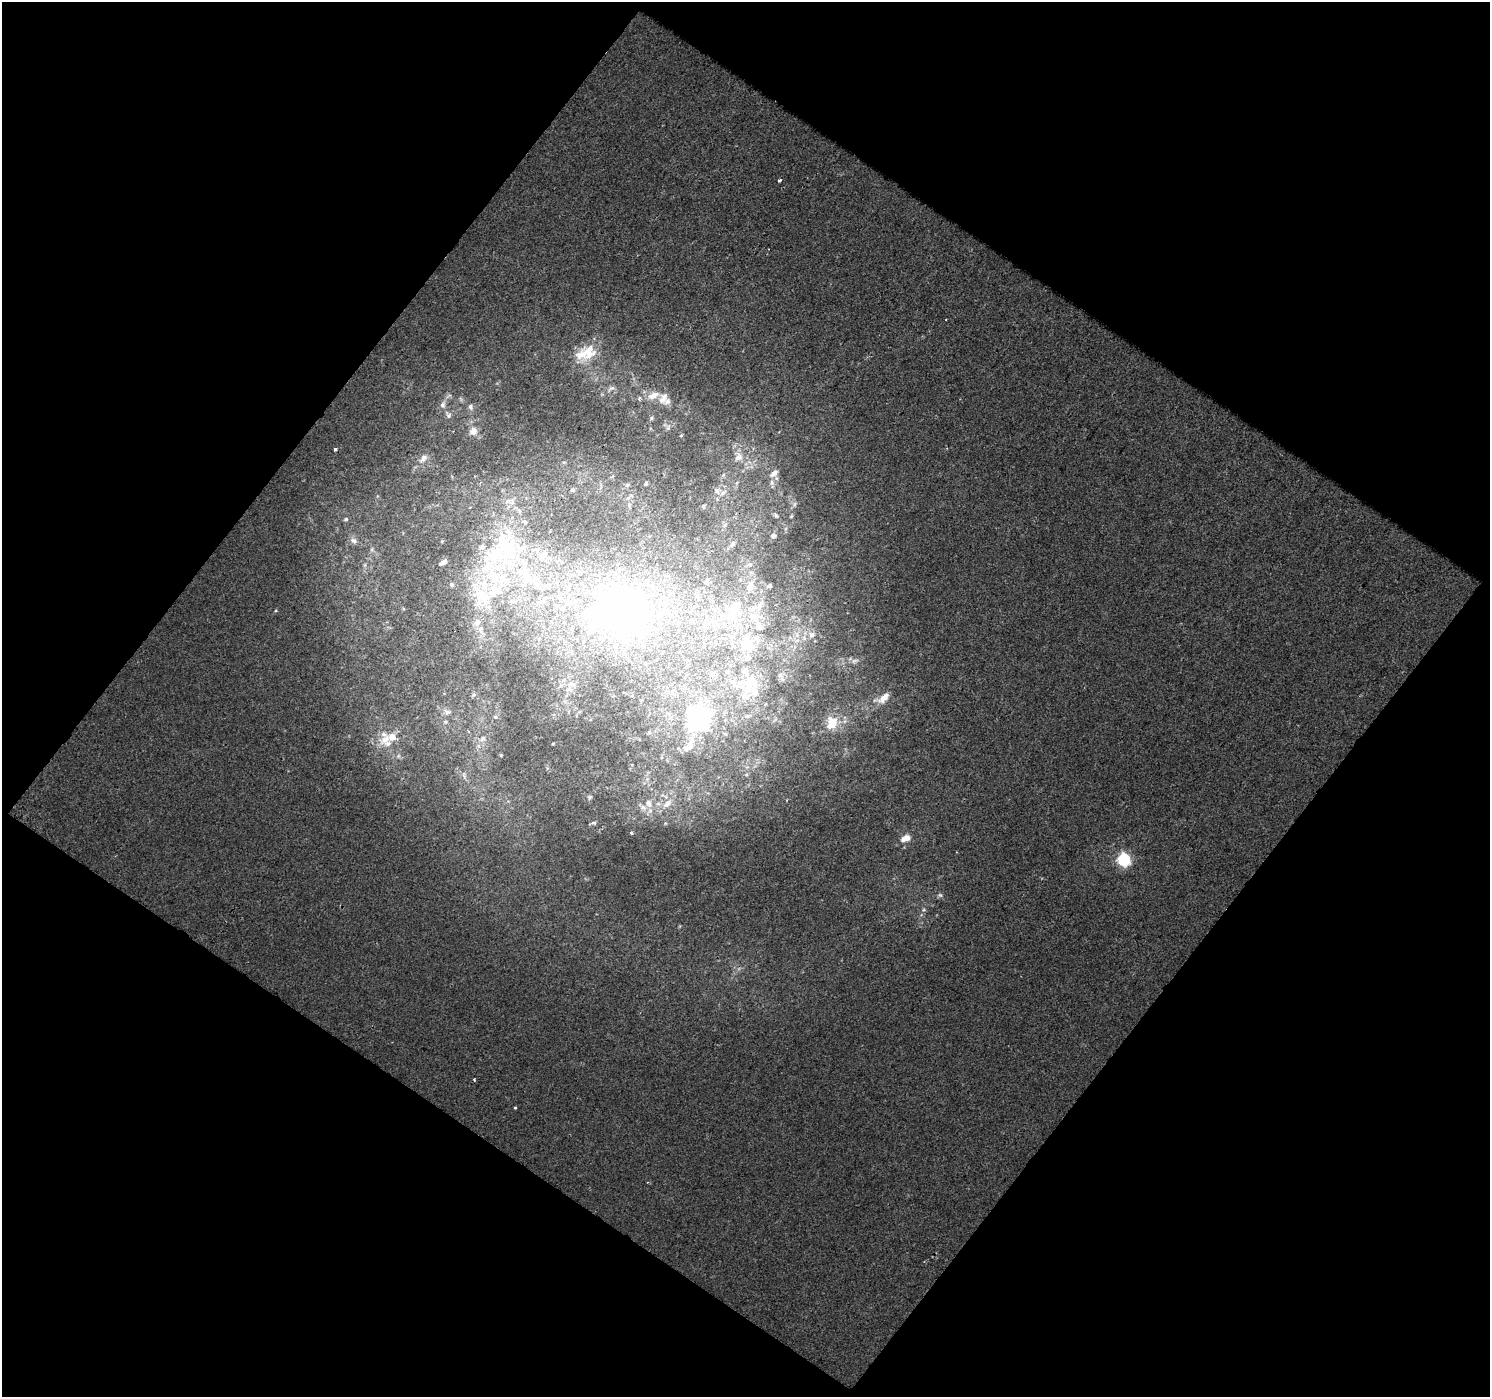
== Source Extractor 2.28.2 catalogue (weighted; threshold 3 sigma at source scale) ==
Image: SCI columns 1-1488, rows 51-1445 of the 1488 x 1498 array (HDU 1 of 3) = the unmasked area's bounding box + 8 px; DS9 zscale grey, full resolution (1 PNG px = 1 image px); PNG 1492 x 1399 px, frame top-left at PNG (2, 2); no overlay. Shown black and unused: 50% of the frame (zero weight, under 2 of 3 exposures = <1% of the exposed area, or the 3 px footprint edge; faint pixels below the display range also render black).
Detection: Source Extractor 2.28.2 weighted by HDU 2 'WHT'. Background 0.0058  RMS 0.0038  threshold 0.0169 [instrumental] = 3 sigma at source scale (4.5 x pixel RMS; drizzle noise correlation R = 1.50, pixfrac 1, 0.0396/0.0396 arcsec/px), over >= 5 px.
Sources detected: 115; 1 too faint to see at this stretch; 2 inside a brighter object's white glare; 1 cosmic-ray / hot-pixel residue — not listed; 31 inside a brighter listed object's ellipse — not listed separately; the other 80 listed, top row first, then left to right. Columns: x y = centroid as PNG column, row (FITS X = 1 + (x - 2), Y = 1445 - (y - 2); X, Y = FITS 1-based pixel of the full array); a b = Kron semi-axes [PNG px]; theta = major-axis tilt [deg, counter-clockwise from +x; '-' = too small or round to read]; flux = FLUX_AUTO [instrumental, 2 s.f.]
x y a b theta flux
779 180 4 3 - 0.94
588 353 22 20 86 11
611 388 10 3 11 0.89
653 395 17 9 23 3.9
443 405 10 7 80 1.9
470 407 8 7 - 1.3
448 415 11 7 -55 1.5
651 418 5 5 - 0.59
668 428 7 4 72 0.68
473 431 11 10 - 3.1
681 436 5 3 - 0.34
335 449 3 3 - 1.3
738 457 14 13 - 4.8
423 458 15 8 49 2.6
774 473 14 8 42 2.7
737 482 6 4 20 0.63
646 483 5 4 - 0.62
627 485 6 5 - 0.7
572 490 5 5 - 0.77
717 491 9 9 - 2.2
628 498 8 5 45 0.91
794 504 8 4 81 0.86
629 505 6 4 73 0.65
703 506 6 5 - 0.7
776 516 8 6 -40 1
791 516 5 4 - 0.46
346 519 5 4 - 0.66
725 525 7 4 71 0.92
773 536 9 8 - 1.5
354 540 9 7 -20 1.3
733 544 10 7 65 1.8
506 547 60 34 -83 58
543 555 14 9 42 4
443 562 11 6 29 1.8
749 565 8 5 15 1.3
706 582 7 7 - 1.1
750 586 16 10 70 5
769 586 6 4 33 0.91
481 596 44 24 -54 25
697 597 7 5 -45 0.87
760 605 19 7 58 3.5
733 610 26 23 25 18
621 611 37 30 9 150
663 612 16 8 5 3.9
708 623 8 6 45 1.5
759 626 11 10 - 3.2
481 629 10 7 65 2.1
812 635 8 7 - 1.8
797 640 7 4 1 0.98
747 644 24 16 15 9.8
728 672 7 5 48 0.78
780 675 6 6 - 1.2
750 683 23 16 39 11
573 685 10 5 -13 1.1
473 695 6 5 - 0.67
883 698 22 10 32 4.4
447 712 11 7 -13 1.7
747 716 6 6 - 1
495 717 6 5 - 0.76
703 718 35 18 39 39
445 722 5 5 - 0.61
832 723 17 14 70 7
385 739 20 12 35 5.7
482 739 11 7 39 1.9
553 743 4 3 - 0.29
688 747 23 12 40 6
464 775 9 3 -77 0.81
746 775 5 3 - 0.45
590 797 6 5 - 0.6
648 803 11 9 -56 3.1
667 804 16 8 40 3.9
594 823 8 4 8 0.64
631 833 3 3 - 0.93
906 838 13 8 21 3.4
1124 860 6 6 - 66
940 895 7 6 - 0.82
924 910 6 4 -17 0.5
474 1080 4 3 - 0.34
515 1108 3 3 - 0.42
648 1182 4 2 - 0.3
Unlisted compact peaks at least as high as the median listed source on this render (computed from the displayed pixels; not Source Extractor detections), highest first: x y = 276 610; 665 823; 501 755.